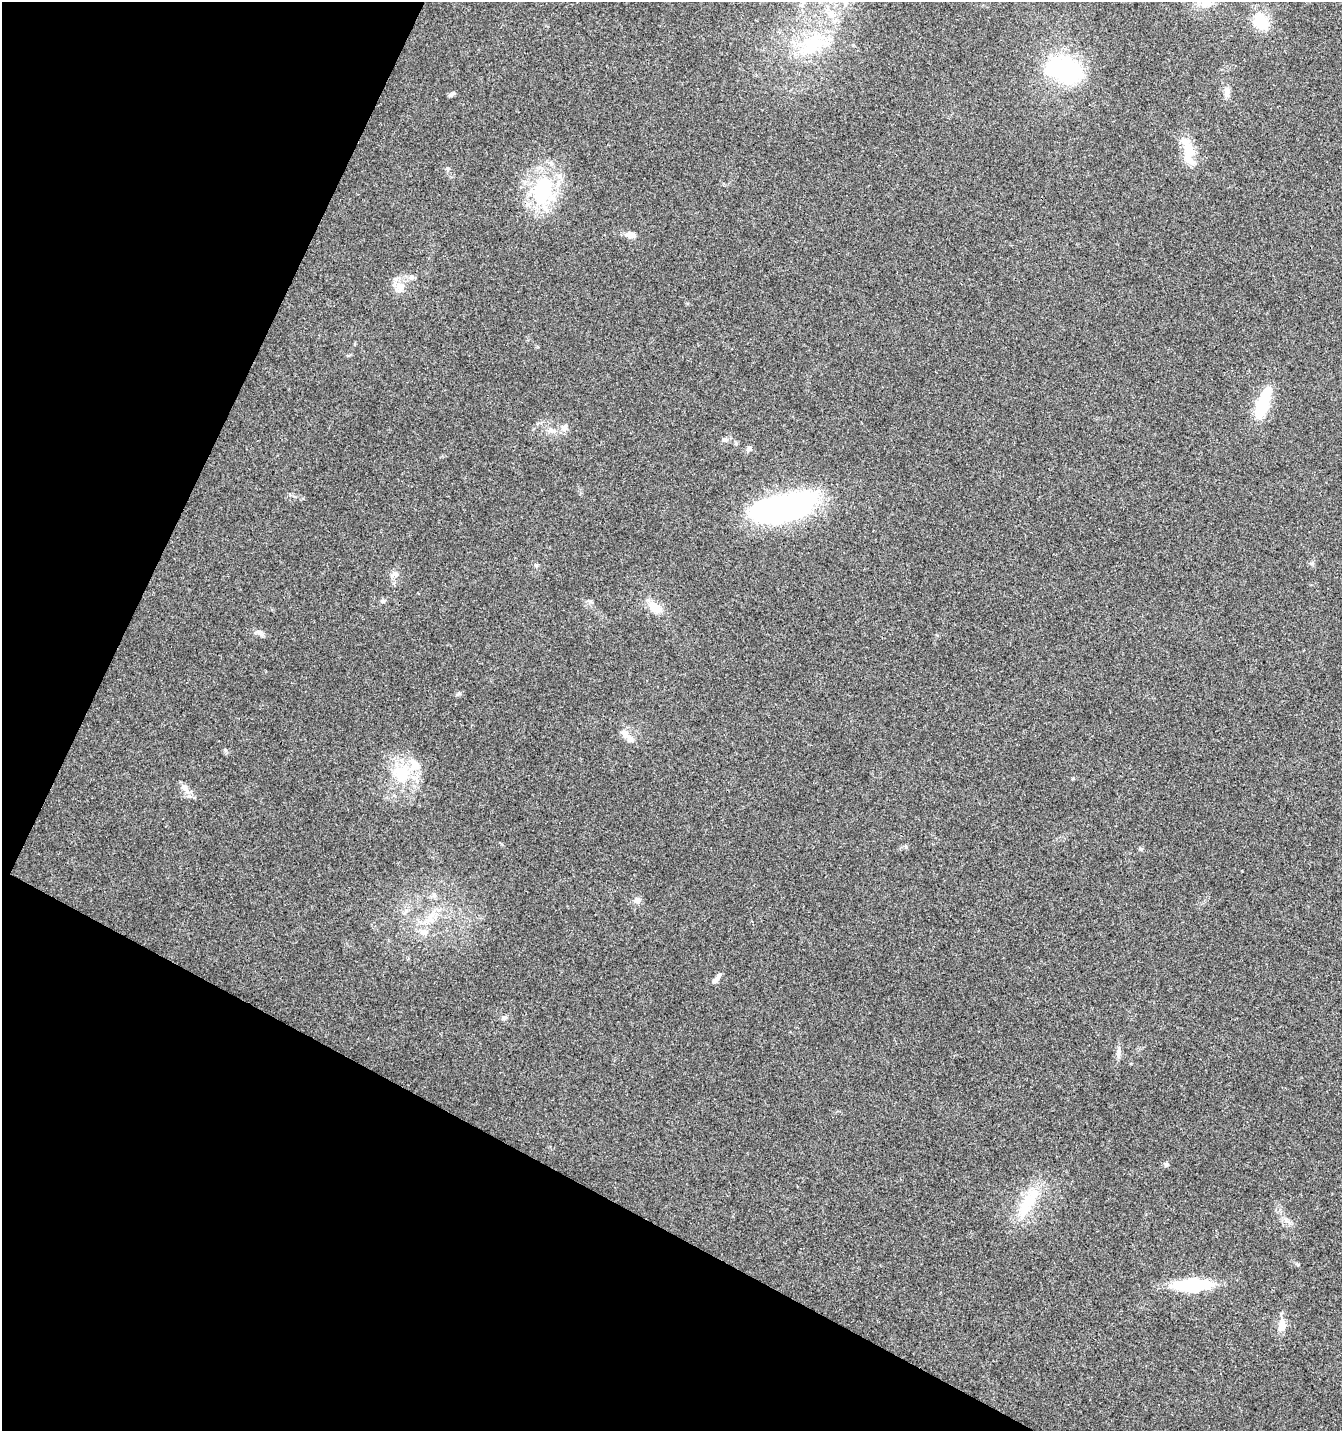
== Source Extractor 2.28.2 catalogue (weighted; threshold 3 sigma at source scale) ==
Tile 9 of 4 x 4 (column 1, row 3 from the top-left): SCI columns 202-1541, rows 1440-2868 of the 5831 x 5727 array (HDU 1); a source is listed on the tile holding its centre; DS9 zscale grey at full resolution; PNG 1344 x 1433 px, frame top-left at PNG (2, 2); no overlay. Shown black and unused: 25% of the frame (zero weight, under 3 of 4 exposures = <1% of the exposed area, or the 3 px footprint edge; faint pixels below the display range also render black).
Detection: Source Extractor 2.28.2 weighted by HDU 2 'WHT'; one run over the whole footprint, this tile lists its part. Background 0.0438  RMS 0.0034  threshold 0.0155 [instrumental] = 3 sigma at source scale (4.5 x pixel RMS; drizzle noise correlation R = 1.50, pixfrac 1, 0.0396/0.0396 arcsec/px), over >= 5 px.
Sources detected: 41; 1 inside a brighter object's white glare — not listed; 3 inside a brighter listed object's ellipse — not listed separately; the other 37 listed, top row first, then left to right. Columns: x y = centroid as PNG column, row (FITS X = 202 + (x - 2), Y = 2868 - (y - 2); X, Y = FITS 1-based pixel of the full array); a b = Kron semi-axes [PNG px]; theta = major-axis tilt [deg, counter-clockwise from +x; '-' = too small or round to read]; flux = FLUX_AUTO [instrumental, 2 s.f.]
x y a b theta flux
845 2 9 5 -60 1.2
1261 21 21 16 -60 9.6
811 44 48 21 39 22
1058 66 24 16 21 29
1227 92 16 6 -84 1.9
451 95 8 4 45 0.65
1190 150 30 14 -68 7.3
543 190 34 23 75 33
630 235 13 8 -11 2
412 277 8 7 - 1.1
400 286 15 10 15 3.4
1262 404 35 11 69 17
564 427 10 9 - 1.7
551 430 9 6 0 1.4
725 439 9 5 -6 0.98
749 448 8 6 47 0.89
785 507 65 25 15 95
1312 563 6 5 - 0.61
395 574 10 5 -27 1.1
383 601 7 4 19 0.57
655 607 23 11 -41 4.8
260 633 13 6 -45 1.2
625 733 17 9 -44 2.5
402 772 29 25 44 15
185 788 19 7 -61 2.4
434 895 7 6 - 0.95
637 900 11 8 9 1.5
405 911 11 4 67 1.1
429 920 7 4 19 1.3
424 932 11 10 - 2.7
717 978 19 5 50 1.5
504 1018 8 6 29 0.84
1118 1052 12 6 89 1.5
1029 1201 49 16 57 14
1287 1221 11 4 -46 1.3
1192 1285 41 12 2 23
1282 1327 15 10 74 3.1
Isophote crosses this tile's border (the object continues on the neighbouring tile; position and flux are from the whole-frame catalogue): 1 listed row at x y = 845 2
Unlisted compact peaks at least as high as the median listed source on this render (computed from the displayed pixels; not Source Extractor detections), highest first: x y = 459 693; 447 168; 225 750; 1166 1164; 906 847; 1141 849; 1298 1265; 536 565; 1073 778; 1242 871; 937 635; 501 844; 590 601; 687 303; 290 495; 538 347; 303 498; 348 356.